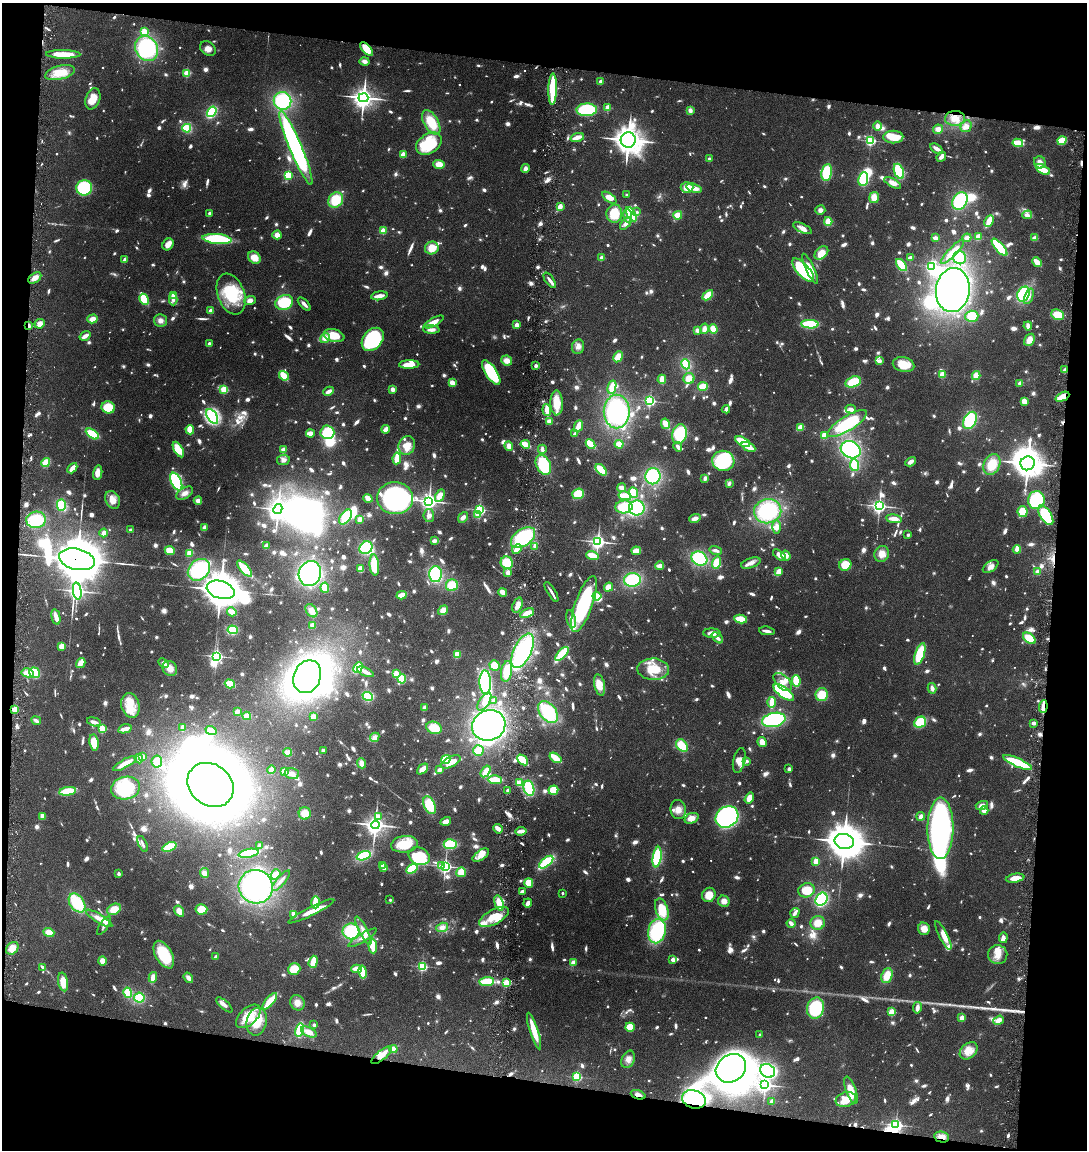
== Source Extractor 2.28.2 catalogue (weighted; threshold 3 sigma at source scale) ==
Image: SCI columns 221-4559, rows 2-4593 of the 4668 x 4598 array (HDU 1 of 3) = the unmasked area's bounding box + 8 px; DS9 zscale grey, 4 x 4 block average (1 PNG px = mean of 4 x 4 image px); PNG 1089 x 1152 px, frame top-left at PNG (2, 3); each listed source drawn as its Kron ellipse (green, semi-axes under 4 px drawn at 4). Shown black and unused: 16% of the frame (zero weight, under 3 of 6 exposures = <1% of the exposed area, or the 3 px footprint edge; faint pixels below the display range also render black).
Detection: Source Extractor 2.28.2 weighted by HDU 2 'WHT'. Background 0.105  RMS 0.0046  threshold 0.0189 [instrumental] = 3 sigma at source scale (4.09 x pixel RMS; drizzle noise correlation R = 1.36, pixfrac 0.8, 0.05/0.05 arcsec/px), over >= 5 px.
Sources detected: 1924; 54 too faint to see at this stretch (4 x 4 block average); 43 inside a brighter object's white glare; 3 cosmic-ray / hot-pixel residue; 2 long thin detections or spike segments (spike, bleed or trail) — neither listed nor drawn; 23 coinciding with a brighter row at this scale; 126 inside a brighter listed object's ellipse — not listed separately; of the other 1673, all 500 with FLUX_AUTO >= 12.3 (the completeness limit of this list) listed and drawn (1173 fainter detections not listed), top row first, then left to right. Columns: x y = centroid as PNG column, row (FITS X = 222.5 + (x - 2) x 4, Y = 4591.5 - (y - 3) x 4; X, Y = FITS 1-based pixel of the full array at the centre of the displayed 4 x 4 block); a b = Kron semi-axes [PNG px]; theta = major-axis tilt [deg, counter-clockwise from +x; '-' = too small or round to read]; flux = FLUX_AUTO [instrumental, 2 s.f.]
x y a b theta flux
144 32 2 2 - 180
147 48 13 10 -59 280
208 49 9 6 -37 19
367 49 8 4 -48 52
63 54 17 4 -1 65
364 61 5 3 - 14
60 73 15 7 14 67
187 73 2 2 - 190
601 81 2 2 - 39
553 89 15 2 88 250
363 98 5 4 - 1700
93 99 11 7 71 48
282 101 9 8 - 190
608 108 2 2 - 110
587 110 10 6 1 180
690 110 3 3 - 16
212 112 6 3 54 220
955 118 10 7 2 33
431 122 13 7 -60 82
877 126 4 4 - 19
966 126 6 5 - 19
187 128 4 4 - 59
938 129 5 4 - 18
577 137 7 2 16 32
893 137 10 6 1 47
628 140 7 7 - 2800
870 141 2 2 - 430
1062 141 5 4 - 57
1018 143 5 2 - 88
429 144 14 9 32 150
296 148 40 6 -67 740
937 149 7 3 -32 20
403 154 2 2 - 100
941 157 5 3 - 16
709 159 2 2 - 22
1040 162 6 5 - 19
439 164 6 4 -1 35
525 169 4 3 - 16
1043 169 8 3 -29 91
899 171 8 4 -68 130
827 172 8 5 80 120
288 175 2 2 - 290
863 179 7 5 81 120
893 183 9 4 -30 23
84 188 8 7 - 150
687 188 6 5 - 33
694 188 8 3 -16 32
627 195 2 2 - 15
609 198 8 4 -36 28
874 198 5 4 - 30
336 200 8 7 - 82
960 201 9 7 60 210
560 206 4 3 - 16
820 210 5 4 - 14
637 212 2 2 - 14
210 213 2 2 - 39
614 214 9 8 - 77
631 214 8 3 -60 160
678 215 4 4 - 32
1027 215 5 4 - 16
628 216 6 4 -84 17
828 221 4 3 - 35
989 221 6 2 62 64
626 223 7 4 47 17
802 228 10 4 -25 16
383 231 2 2 - 120
277 235 4 4 - 20
978 237 3 3 - 34
936 238 3 2 - 20
967 238 4 3 - 15
1035 238 4 3 - 19
217 239 14 5 -6 170
168 244 6 5 - 21
999 247 11 3 -49 140
432 248 7 6 - 43
952 252 16 4 46 35
821 253 8 5 43 48
910 257 4 3 - 14
254 258 7 5 -47 32
601 258 2 2 - 65
960 258 6 6 - 58
125 260 3 2 - 13
1037 262 5 2 - 50
901 265 7 3 -50 99
931 266 2 2 - 400
810 269 16 4 -65 31
803 270 15 6 -48 240
35 278 7 4 35 22
550 280 9 2 -54 15
953 290 22 17 83 640
231 294 21 13 -70 140
1023 294 8 6 63 170
173 295 2 2 - 90
708 295 6 3 43 53
379 296 8 3 10 26
1029 296 8 4 70 14
144 299 6 3 -62 80
173 299 6 3 -90 13
250 301 6 4 20 17
284 302 9 7 24 130
304 304 8 3 -46 13
210 311 2 2 - 69
1057 315 6 5 - 52
972 316 6 5 - 66
92 319 5 3 - 24
161 320 7 6 - 14
434 322 11 4 28 25
40 324 5 4 - 25
810 324 9 4 -3 130
29 325 3 2 - 17
517 325 2 2 - 78
1028 326 4 3 - 16
704 329 5 3 - 20
713 329 4 3 - 37
431 330 8 3 -2 15
697 330 3 3 - 16
334 335 10 6 -13 75
85 336 6 2 33 20
325 338 5 4 - 19
373 339 13 9 50 300
1029 340 6 5 - 28
209 344 2 2 - 48
578 347 7 6 - 17
618 357 6 4 62 33
507 361 5 5 - 24
879 361 2 2 - 14
686 364 5 4 - 72
409 365 10 3 2 49
903 365 11 7 -14 61
536 366 2 2 - 38
1065 370 2 2 - 67
491 373 14 5 -57 180
942 374 2 2 - 120
976 375 4 4 - 28
284 376 5 3 - 54
689 378 5 5 - 29
662 379 5 2 - 35
853 382 8 5 17 79
452 383 4 3 - 28
1020 383 3 2 - 16
703 386 5 3 - 87
612 387 7 3 77 53
224 389 2 2 - 250
392 389 2 2 - 65
329 391 5 2 - 19
1062 397 7 3 25 47
650 401 2 2 - 410
1024 401 4 3 - 24
557 403 12 6 -89 53
108 407 7 6 - 93
726 409 4 2 - 13
851 409 5 3 - 15
547 410 6 2 -85 41
617 411 17 13 90 330
212 416 8 5 -58 150
970 420 9 6 61 150
549 421 3 2 - 18
847 423 22 7 32 160
665 424 5 2 - 59
578 426 6 3 68 42
800 427 4 3 - 28
386 429 4 3 - 21
190 430 4 3 - 39
327 432 7 7 - 100
310 433 4 3 - 17
92 434 7 4 -32 87
575 434 3 2 - 17
680 434 10 7 78 150
824 435 2 2 - 140
743 442 8 3 -28 72
525 444 5 3 - 35
591 444 5 2 - 77
619 444 4 4 - 30
407 445 9 8 - 44
509 446 5 4 - 21
678 447 5 2 - 14
748 447 7 3 -26 52
542 449 5 2 - 12
178 450 8 4 -60 54
283 450 4 4 - 15
851 450 10 8 -26 240
397 458 6 3 83 48
283 460 6 5 - 13
723 461 11 10 - 180
911 462 6 3 32 17
46 463 4 3 - 52
1028 463 7 7 - 3300
543 465 10 7 -64 140
855 465 6 4 -82 58
992 465 11 8 66 64
72 468 6 2 48 42
601 470 7 3 -49 82
98 473 7 4 79 28
653 476 8 7 - 170
705 478 4 2 - 12
176 481 9 5 -64 230
729 483 3 2 - 15
622 488 4 3 - 19
185 493 9 5 32 17
633 493 5 4 - 55
578 494 6 5 - 61
440 496 7 4 63 31
625 496 6 3 -11 69
368 498 5 3 - 28
395 498 18 16 -4 530
113 500 9 7 -64 31
1036 500 9 8 - 160
198 501 4 4 - 14
429 501 4 3 - 1100
61 505 6 4 -90 80
879 506 3 3 - 760
624 507 8 6 5 110
637 508 8 7 - 180
278 509 5 4 - 1400
480 510 2 2 - 500
768 511 14 12 16 230
1023 511 5 5 - 51
429 515 6 5 - 13
478 515 2 2 - 99
1046 515 11 5 -58 120
345 517 8 5 55 86
463 517 6 4 52 14
695 518 6 3 19 19
360 519 4 3 - 18
894 519 8 4 -8 28
36 520 10 8 4 110
776 527 7 4 -89 18
204 528 4 2 - 19
130 530 2 2 - 18
104 533 4 3 - 18
908 535 2 2 - 24
523 537 14 8 35 230
434 541 4 3 - 14
598 542 3 3 - 930
266 546 3 3 - 23
535 546 4 3 - 14
366 548 7 6 - 120
517 549 5 2 - 65
1017 549 4 4 - 14
716 550 6 3 -14 13
170 551 5 4 - 39
636 551 5 3 - 36
190 553 4 3 - 47
882 554 8 7 - 28
592 555 6 3 -17 47
779 555 8 4 -38 19
786 555 5 3 - 19
77 559 18 10 -14 13000
699 559 8 7 - 160
507 563 6 6 - 71
717 563 6 4 76 51
751 563 10 5 19 15
374 565 10 4 -85 110
845 565 6 5 - 47
660 566 4 3 - 20
991 567 9 5 34 20
245 569 10 4 -48 75
361 569 3 3 - 27
199 570 12 9 43 190
778 572 4 2 - 46
1038 572 3 3 - 19
508 573 2 2 - 96
310 574 12 11 - 370
436 574 8 6 89 170
632 580 8 7 - 150
452 585 6 6 - 61
608 587 5 4 - 29
325 588 5 3 - 50
221 590 14 8 -17 5800
77 591 8 3 -82 910
503 592 4 3 - 27
551 592 11 2 -59 14
401 595 5 3 - 37
597 596 4 4 - 42
584 604 29 8 70 330
518 605 8 5 70 26
443 610 5 4 - 26
311 611 7 5 -55 25
232 612 5 2 - 42
527 613 7 3 26 39
56 617 8 2 -76 38
571 619 9 4 -77 16
741 619 6 3 -11 64
312 625 3 3 - 17
233 630 5 4 - 90
767 631 8 2 -8 13
712 633 9 4 -3 19
717 638 6 3 -43 16
1029 638 7 4 -40 60
62 646 4 3 - 35
523 651 18 9 65 350
457 654 3 3 - 30
562 654 9 3 47 150
920 654 11 4 71 120
216 656 3 3 - 620
81 663 5 2 - 54
164 663 6 4 -41 15
494 665 5 5 - 38
170 668 8 7 - 29
358 668 6 3 60 83
653 669 16 10 -3 78
507 671 10 5 81 56
365 672 9 2 -25 27
27 673 6 4 -11 38
34 673 5 5 - 78
396 674 2 2 - 140
307 677 17 13 67 530
402 679 4 4 - 77
796 681 6 3 -82 86
485 682 12 5 -87 330
783 682 11 6 -44 25
230 684 5 3 - 74
600 685 11 5 -77 43
932 688 5 3 - 13
784 692 12 5 -37 180
822 695 6 6 - 57
368 696 5 4 - 110
484 701 10 5 57 19
493 701 2 2 - 40
772 702 5 2 - 60
130 705 12 9 -78 46
1043 707 6 2 85 63
424 708 4 3 - 18
15 709 2 2 - 130
237 711 2 2 - 54
548 712 12 8 -51 160
247 716 4 3 - 55
313 717 3 3 - 33
774 720 12 7 12 320
36 721 5 2 - 17
94 722 7 3 -16 16
920 722 6 5 - 82
1034 723 4 2 - 15
489 725 17 15 23 580
183 728 4 2 - 12
434 728 8 6 -23 57
102 729 2 2 - 210
125 729 7 3 14 23
211 730 6 3 -19 36
375 737 5 4 - 15
762 742 5 4 - 24
94 743 8 4 -81 47
682 745 7 5 -51 59
323 751 2 2 - 18
478 751 5 5 - 39
288 752 4 3 - 23
142 757 2 2 - 61
555 758 7 2 -36 90
139 759 4 2 - 18
446 760 4 3 - 83
523 760 6 3 -43 85
739 760 13 6 76 23
157 761 6 5 - 39
747 761 2 2 - 14
451 762 11 5 27 37
1018 762 16 3 -24 180
125 763 13 3 29 46
362 763 5 4 - 22
423 769 6 3 40 22
789 769 3 2 - 14
271 770 4 3 - 18
440 770 3 2 - 23
284 771 4 3 - 40
486 771 6 3 56 40
292 774 7 5 -15 18
495 780 7 3 -1 69
519 783 4 3 - 44
211 785 24 20 -37 4200
126 788 14 11 9 130
529 788 8 5 -77 100
508 790 2 2 - 45
553 790 5 4 - 48
68 791 8 4 9 90
749 798 6 4 58 29
429 805 9 5 -65 98
982 805 6 4 17 18
678 810 9 7 -83 23
984 811 4 2 - 15
305 813 6 6 - 41
42 816 3 2 - 31
379 816 2 2 - 32
921 816 4 3 - 17
727 817 12 10 34 730
692 818 7 5 23 25
446 821 5 3 - 19
375 825 4 4 - 1500
940 828 31 13 90 910
498 829 5 2 - 26
521 831 6 2 7 24
844 841 10 7 -13 7600
143 844 8 2 -66 13
404 844 14 8 7 69
450 844 6 5 - 93
260 846 3 2 - 20
169 847 7 3 23 100
249 853 10 3 11 140
481 855 9 5 34 23
364 856 7 3 19 140
419 856 11 8 -27 87
657 857 10 4 81 190
546 862 8 3 40 180
816 862 4 2 - 44
383 865 2 2 - 73
441 866 2 2 - 16
445 866 3 3 - 680
384 868 4 2 - 17
412 869 6 4 33 91
461 872 5 4 - 39
204 873 5 4 - 18
119 874 2 2 - 32
276 874 5 4 - 23
1015 878 9 4 10 31
281 881 13 3 49 12
529 883 4 4 - 45
256 887 17 16 - 410
807 890 8 7 - 59
522 892 2 2 - 23
562 893 2 2 - 13
709 895 7 6 - 47
821 899 7 5 57 220
390 900 2 2 - 16
724 901 6 5 - 19
315 902 6 3 89 64
77 903 10 7 -54 95
499 903 8 3 -74 61
528 903 4 2 - 15
114 909 7 5 29 43
201 909 6 5 - 46
662 909 11 6 -71 79
179 911 6 4 -56 25
311 911 25 4 27 47
795 913 5 2 - 19
294 914 4 3 - 29
494 917 16 7 28 64
99 918 15 4 -31 26
818 923 7 7 - 37
791 924 4 2 - 19
104 926 11 3 56 14
442 927 6 4 17 18
924 929 6 5 - 28
351 931 8 8 - 150
363 931 16 4 -63 28
657 931 12 8 78 210
49 933 5 4 - 32
943 935 16 4 -63 38
362 938 16 3 31 17
1003 938 5 3 - 15
373 946 7 3 -88 47
12 948 7 5 44 33
164 955 15 8 -60 120
998 955 9 9 - 30
216 957 2 2 - 14
673 960 2 2 - 57
102 961 5 4 - 23
313 962 6 3 72 56
573 963 4 3 - 15
422 966 2 2 - 450
42 967 3 2 - 13
294 969 6 5 - 55
357 969 5 2 - 47
363 972 6 3 -80 68
887 976 8 5 69 47
153 977 5 4 - 19
188 978 5 3 - 17
487 981 7 4 6 73
63 982 9 5 -79 46
506 983 2 2 - 230
128 993 5 3 - 58
139 998 5 5 - 78
270 1001 10 3 50 87
297 1003 8 7 - 23
224 1005 10 3 -41 18
816 1008 10 8 74 180
917 1008 6 3 80 19
891 1012 2 2 - 180
248 1016 15 8 42 79
962 1018 2 2 - 100
999 1020 6 3 37 24
257 1022 14 10 79 72
314 1025 2 2 - 24
630 1027 5 4 - 49
300 1030 6 4 75 81
534 1031 19 3 -72 70
309 1032 8 4 -25 30
760 1034 2 2 - 17
393 1049 4 4 - 27
969 1051 10 7 44 30
382 1055 12 4 40 37
628 1059 9 6 65 18
731 1068 16 13 37 1700
768 1071 8 6 -31 290
577 1077 2 2 - 340
765 1085 3 3 - 750
851 1090 14 5 -71 41
638 1095 7 3 -20 16
694 1099 12 9 -17 180
846 1100 10 7 16 65
772 1101 2 2 - 66
896 1125 3 3 - 560
942 1137 7 5 -12 23
Overlapping masked pixels (flux is a lower limit): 10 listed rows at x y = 367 49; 29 325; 1065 370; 1062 397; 77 559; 1043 707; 15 709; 638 1095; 694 1099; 942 1137